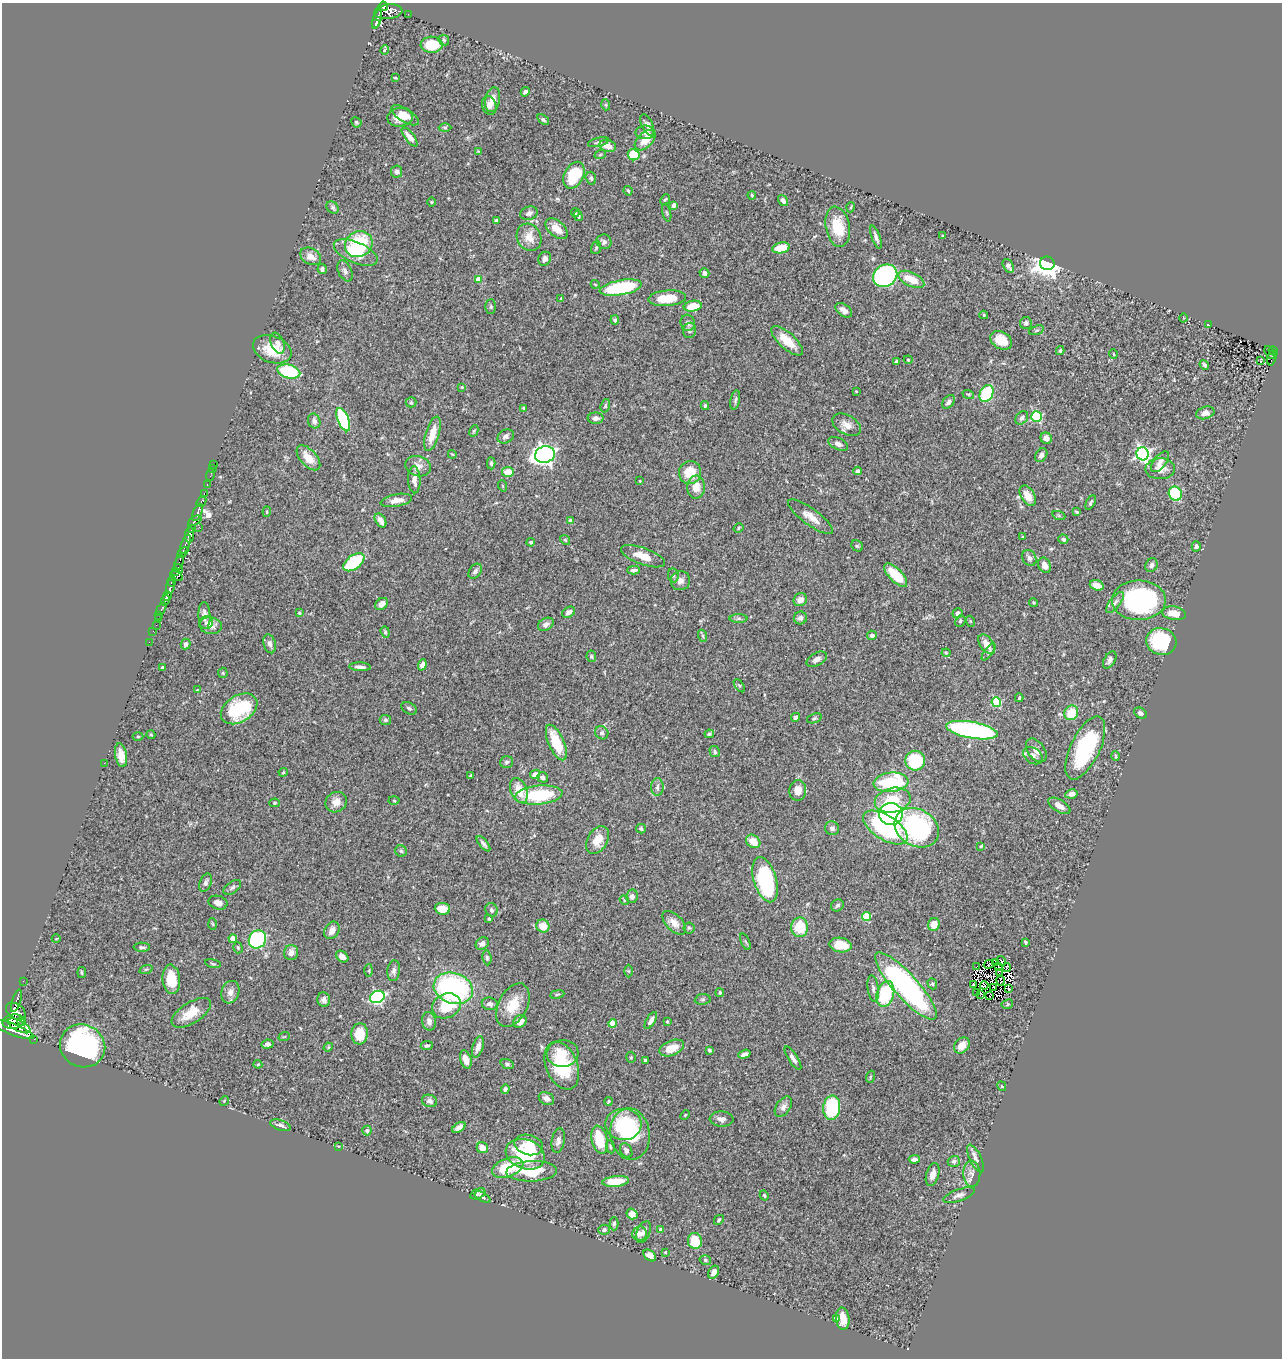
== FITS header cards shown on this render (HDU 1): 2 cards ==
NAXIS1  =                 1280
NAXIS2  =                 1356

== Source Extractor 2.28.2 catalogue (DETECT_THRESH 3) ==
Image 1280 x 1356 px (HDU 1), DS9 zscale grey, 1 PNG px = 1 image px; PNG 1284 x 1360 px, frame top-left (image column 1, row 1356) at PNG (2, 3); each listed source drawn as its Kron ellipse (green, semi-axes under 4 px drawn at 4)
Background 0.893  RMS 0.027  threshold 0.082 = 3 sigma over >= 5 px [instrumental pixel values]
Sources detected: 423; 4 with non-positive FLUX_AUTO (blend fragments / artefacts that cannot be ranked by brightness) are neither listed nor drawn; the other 419 listed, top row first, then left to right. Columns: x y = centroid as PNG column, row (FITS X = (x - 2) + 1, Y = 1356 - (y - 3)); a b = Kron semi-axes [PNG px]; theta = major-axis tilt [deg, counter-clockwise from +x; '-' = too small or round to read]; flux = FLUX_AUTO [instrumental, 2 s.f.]
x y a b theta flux
383 6 5 4 - 570
388 12 14 7 6 1100
408 14 2 2 - 6.7
377 20 10 3 71 270
375 24 3 2 - 110
444 40 6 5 - 2.7
432 45 11 8 -3 61
385 50 5 2 - 3.1
395 78 4 2 - 1.6
525 92 5 4 - 4.6
493 100 12 7 78 15
489 105 9 7 -71 7.9
606 105 5 3 - 1.8
405 115 16 6 -32 16
400 117 13 9 6 22
543 120 7 4 -36 3.7
356 122 5 4 - 2.8
647 125 11 5 -65 6.1
445 127 6 4 -1 2.7
645 132 9 7 -1 8.4
410 137 11 4 -52 15
645 140 12 7 44 27
598 142 11 4 14 4.1
608 146 8 6 -16 16
478 151 4 4 - 1.8
600 155 6 3 20 2.2
634 155 6 5 - 53
397 172 6 5 - 5.8
574 175 14 9 63 74
591 178 6 5 - 3.7
628 191 5 3 - 2.6
752 195 4 3 - 2.2
665 199 5 4 - 2.4
783 201 6 4 -57 6.6
431 202 5 3 - 1.6
674 205 4 3 - 9.1
333 207 7 5 -45 3.9
851 207 5 3 - 1.8
529 213 9 6 18 6.5
575 213 4 3 - 2.1
667 213 9 3 -75 2.4
578 216 5 4 - 3
497 220 3 3 - 5.3
838 227 20 12 -79 54
557 229 13 7 -42 19
943 236 4 3 - 1.7
529 237 14 12 -64 23
876 237 12 4 -70 7.1
604 242 8 7 - 5.9
359 244 14 12 30 120
596 248 6 5 - 2.8
781 248 9 5 10 41
356 252 23 10 -23 39
311 256 11 8 -30 15
545 259 7 6 - 7.9
1047 263 7 6 - 1900
1008 266 7 5 -62 9.7
322 269 5 4 - 5.8
345 271 11 6 -65 6.8
704 273 5 4 - 6
885 276 13 10 32 330
478 279 4 4 - 22
911 279 14 7 -25 33
595 284 4 3 - 1.4
621 288 21 7 10 160
561 298 4 4 - 1.4
667 298 19 8 4 47
693 306 9 5 10 35
491 307 7 5 -90 3.3
844 310 9 6 -37 9.9
984 315 4 4 - 2.1
1184 318 4 3 - 1.6
615 320 5 4 - 3.6
688 323 8 7 - 5.1
1026 323 6 6 - 4.9
1208 325 3 2 - 1.5
690 330 8 6 77 5.8
1036 330 7 4 19 3.3
1001 340 11 8 -31 28
787 341 20 8 -42 34
277 343 11 6 -67 8.1
272 349 20 13 -20 46
1060 351 4 3 - 2.6
1273 351 5 4 - 130
1270 352 7 3 -62 42
1113 354 5 3 - 1.4
1272 358 8 3 75 110
908 360 4 3 - 1.7
1261 361 3 3 - 3.1
896 362 4 3 - 5.2
1204 365 5 4 - 3.5
289 372 12 6 -14 130
462 387 4 3 - 1.5
856 391 4 4 - 1.5
987 393 9 6 65 130
968 394 6 3 -18 2
735 400 10 4 80 3.9
411 402 5 5 - 2.6
948 402 8 5 52 5.9
705 405 4 3 - 3.1
605 406 7 4 73 2.9
523 408 4 3 - 2.1
1205 413 9 6 16 11
1036 417 5 5 - 150
596 418 8 5 2 8.6
1022 418 7 5 49 5.3
343 420 12 5 -68 150
314 421 7 6 - 7.7
847 425 15 9 -30 15
474 431 6 4 61 2.2
432 434 18 6 73 26
506 436 8 6 29 7.1
1046 438 6 5 - 8.9
838 444 10 6 -26 7
452 454 4 3 - 1.5
1143 454 6 6 - 470
545 455 10 8 15 830
1041 455 7 5 57 7.4
308 458 15 8 -48 30
1160 462 12 6 51 8.8
491 463 6 4 -87 3.7
214 465 2 2 - 7.5
418 466 13 10 -18 13
213 468 3 2 - 4.8
1160 469 15 10 2 19
857 471 4 3 - 2.9
508 472 6 5 - 26
690 473 11 11 - 42
210 475 6 2 71 18
414 480 13 6 -87 12
640 481 3 2 - 1
207 484 3 2 - 33
503 486 6 3 -71 1.7
696 487 11 9 88 20
204 494 3 2 - 83
1175 494 7 6 - 98
1028 496 11 7 -60 21
396 500 16 6 11 16
201 502 6 3 49 230
1091 502 8 4 64 3.3
197 512 9 4 68 1500
267 512 5 3 - 2.1
1077 512 4 3 - 2.8
1059 516 7 4 -20 2.6
811 517 27 8 -36 20
381 520 8 5 -57 12
195 521 7 3 27 760
571 521 4 4 - 13
199 527 2 2 - 33
738 528 5 3 - 2.2
192 529 4 3 - 590
190 535 8 4 84 1900
1023 537 3 3 - 2
1063 539 5 4 - 5.4
565 540 5 4 - 2.3
531 542 4 4 - 3.1
186 544 10 4 71 510
857 546 6 5 - 2.6
1196 546 5 4 - 4.2
183 552 6 4 45 620
643 556 23 8 -20 26
1029 558 8 6 -62 6
179 562 8 3 72 440
354 562 12 6 37 100
1045 565 8 6 -67 13
1151 565 7 6 - 8.1
178 569 5 3 - 320
634 570 6 3 2 5.5
175 571 3 3 - 86
475 571 8 5 51 6
673 575 7 5 -80 4.1
896 575 15 6 -46 50
177 576 7 3 -31 220
172 581 5 2 - 490
680 581 10 9 - 11
1097 585 7 5 -18 14
170 587 7 4 82 780
167 596 5 4 - 1200
165 600 5 3 - 490
800 600 7 6 - 12
1139 600 27 20 1 340
1033 602 4 3 - 1.7
1115 602 12 5 51 8
381 604 7 5 40 15
161 609 7 3 62 73
569 612 7 5 30 7.9
299 613 4 3 - 1.7
958 613 5 5 - 6
1174 613 12 7 -10 22
159 615 2 2 - 20
204 615 13 6 -88 11
739 618 9 4 0 3.8
800 618 6 6 - 7.1
158 619 2 2 - 21
960 621 6 5 - 3.8
970 621 5 3 - 1.8
206 623 7 6 - 4.7
546 624 8 6 30 8.6
156 625 2 2 - 17
211 626 11 8 -9 11
153 631 2 2 - 14
385 632 6 4 -70 3.1
872 635 5 4 - 5.7
703 636 6 3 -71 2.4
1161 641 15 13 -16 130
149 642 2 2 - 12
186 644 5 5 - 5.6
270 644 10 6 -74 7.9
987 644 11 6 -54 17
989 652 10 4 54 4.5
946 653 4 4 - 1.9
591 656 5 4 - 2.5
817 659 11 6 30 8.2
1110 660 9 5 59 7
422 665 6 4 71 9.6
162 667 3 3 - 2.6
360 667 11 4 -3 6.6
223 673 5 5 - 2.2
739 686 7 4 -56 2.7
197 690 4 3 - 1.5
1019 698 4 3 - 2.7
996 702 5 4 - 110
409 708 8 5 -29 4
239 709 20 13 32 120
1071 713 7 6 - 44
1140 713 7 5 -32 4.8
796 717 4 4 - 6.7
814 718 8 4 20 3.3
385 720 6 5 - 3.3
972 730 26 8 -10 380
602 733 7 6 - 4.1
709 734 4 3 - 2.5
151 735 4 3 - 1.5
138 737 5 3 - 2
556 742 19 7 -66 62
1085 748 34 14 64 180
1036 750 13 8 -53 13
715 752 5 5 - 3.8
121 755 12 6 -79 18
1033 756 10 7 -36 8
1116 756 5 4 - 3.3
915 761 10 10 - 91
507 762 6 5 - 3.9
104 763 2 2 - 6.7
283 772 4 4 - 1.9
535 774 5 4 - 14
471 776 4 3 - 3.1
543 777 5 5 - 5
891 782 17 9 6 140
657 787 9 6 87 6.7
519 790 13 8 -70 28
798 790 10 8 88 19
1071 794 6 4 10 9.5
539 795 24 9 5 110
394 800 5 3 - 1.7
893 800 18 12 12 53
336 802 11 10 - 15
274 803 5 4 - 2.4
1059 806 12 6 -31 14
891 814 12 11 - 510
832 828 7 6 - 6.7
885 828 25 12 -32 230
917 828 23 18 -30 250
641 829 5 4 - 3.7
597 840 15 10 58 27
753 841 8 6 -38 26
483 844 9 4 -51 5.2
981 846 3 2 - 1.5
401 851 6 5 - 3.2
765 880 23 11 -74 230
206 883 9 5 69 6.3
232 887 10 6 37 4.8
632 896 6 6 - 7.1
624 900 5 4 - 2
218 903 9 6 -15 10
837 905 6 5 - 4.9
442 909 7 6 - 25
491 910 7 6 - 5.4
867 916 4 4 - 63
489 919 4 3 - 2.8
674 923 14 8 -44 16
213 924 6 4 -87 2.1
934 924 6 5 - 21
543 926 7 6 - 29
800 927 10 8 88 48
689 928 5 5 - 3
332 930 9 7 58 12
56 939 4 3 - 1.4
233 939 4 4 - 25
257 939 9 8 - 180
745 942 9 3 -68 2.6
1026 942 4 3 - 2.6
482 943 7 5 36 8.7
841 945 11 7 -8 30
142 947 8 4 -2 4
238 948 6 4 -73 2.7
291 952 7 7 - 12
342 957 7 5 -39 13
487 958 7 4 -83 4
1001 961 5 2 - 1.7
996 963 4 2 - 1.4
213 964 8 3 -11 2.2
989 964 5 3 - 0.33
977 967 4 2 - 1.6
999 967 2 2 - 0.52
1007 967 4 2 - 1.1
146 969 7 4 19 2.8
369 970 6 3 89 2.2
394 971 10 6 83 6.8
628 971 6 4 -89 2.5
1000 972 3 2 - 2.6
82 973 5 3 - 2.4
171 979 15 8 -84 43
23 981 2 2 - 11
1001 981 5 2 - 2.1
932 984 6 4 -69 2.8
973 984 3 2 - 1.9
984 985 4 2 - 0.59
906 986 44 12 -48 470
453 988 20 15 -18 330
994 988 3 2 - 1.2
873 989 13 5 -81 7.1
1009 989 3 2 - 1.8
230 992 11 9 72 12
977 992 2 2 - 2.3
720 993 4 3 - 2.3
557 994 7 3 9 2.5
885 994 13 8 73 120
981 994 4 2 - 1.3
990 995 3 2 - 0.79
377 997 7 6 - 330
703 999 8 5 6 3.6
324 1000 7 6 - 7.4
16 1001 12 3 73 550
490 1004 8 6 -8 6.2
1007 1004 6 5 - 2.8
513 1005 23 14 63 42
446 1006 15 12 26 62
16 1011 11 7 -34 2800
191 1013 22 10 32 35
651 1020 9 4 60 10
22 1021 4 3 - 650
429 1021 9 7 -82 9.9
667 1021 4 3 - 2.5
13 1022 11 7 6 3700
520 1022 7 6 - 13
612 1023 4 4 - 43
19 1026 12 5 -27 3000
13 1030 22 5 -21 5500
360 1034 10 8 84 43
284 1037 6 3 19 1.7
34 1039 2 2 - 18
268 1044 6 4 9 5.7
82 1046 23 21 -27 310
427 1046 6 4 5 3.5
962 1046 9 7 50 19
328 1047 5 4 - 2
478 1047 11 5 72 11
672 1048 13 7 21 27
709 1050 4 3 - 3.7
563 1053 16 13 4 28
744 1054 6 4 18 7
631 1057 5 4 - 2.6
793 1058 13 4 -57 8.4
466 1059 9 5 -74 16
645 1060 3 3 - 5
258 1064 4 4 - 1.7
507 1064 7 4 -20 3.5
562 1066 25 15 -68 100
870 1077 6 3 71 2.5
1002 1086 5 4 - 1.7
505 1089 4 4 - 5
546 1099 8 6 -28 9.6
224 1101 5 4 - 1.7
430 1101 8 6 -18 6.7
608 1101 4 3 - 2
783 1107 11 7 55 9.1
832 1108 12 8 84 150
685 1115 5 3 - 1.9
722 1119 12 7 -3 9.8
623 1124 18 15 -2 72
280 1125 11 5 -19 7
459 1127 7 4 34 9.1
367 1131 5 4 - 4.5
630 1134 26 19 -84 130
600 1140 14 7 -76 55
558 1141 13 6 80 8.7
529 1145 14 10 -14 31
338 1146 3 2 - 1.3
610 1147 6 3 -82 2.1
482 1148 6 5 - 17
626 1150 8 5 -60 5.6
525 1154 20 14 -20 120
975 1158 15 6 -64 8.6
914 1159 5 4 - 7.9
954 1161 6 5 - 4.4
508 1167 16 9 22 64
532 1171 25 10 2 65
972 1174 13 8 -88 12
933 1175 12 6 74 13
616 1181 13 5 6 39
478 1194 8 5 25 3.4
764 1195 5 4 - 2.6
959 1195 16 6 20 8.1
483 1197 9 4 -30 3.9
632 1214 5 5 - 16
719 1220 5 3 - 2.7
614 1224 6 4 88 3.1
660 1229 4 3 - 2
604 1230 6 5 - 5.5
644 1232 11 6 66 8
639 1233 7 7 - 12
695 1241 8 7 - 49
665 1252 3 3 - 1.5
650 1255 7 5 -39 10
705 1260 6 4 -16 3.2
714 1272 7 5 60 10
836 1319 4 3 - 2.5
843 1319 11 7 -85 22
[4 non-positive-flux detections neither listed nor drawn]